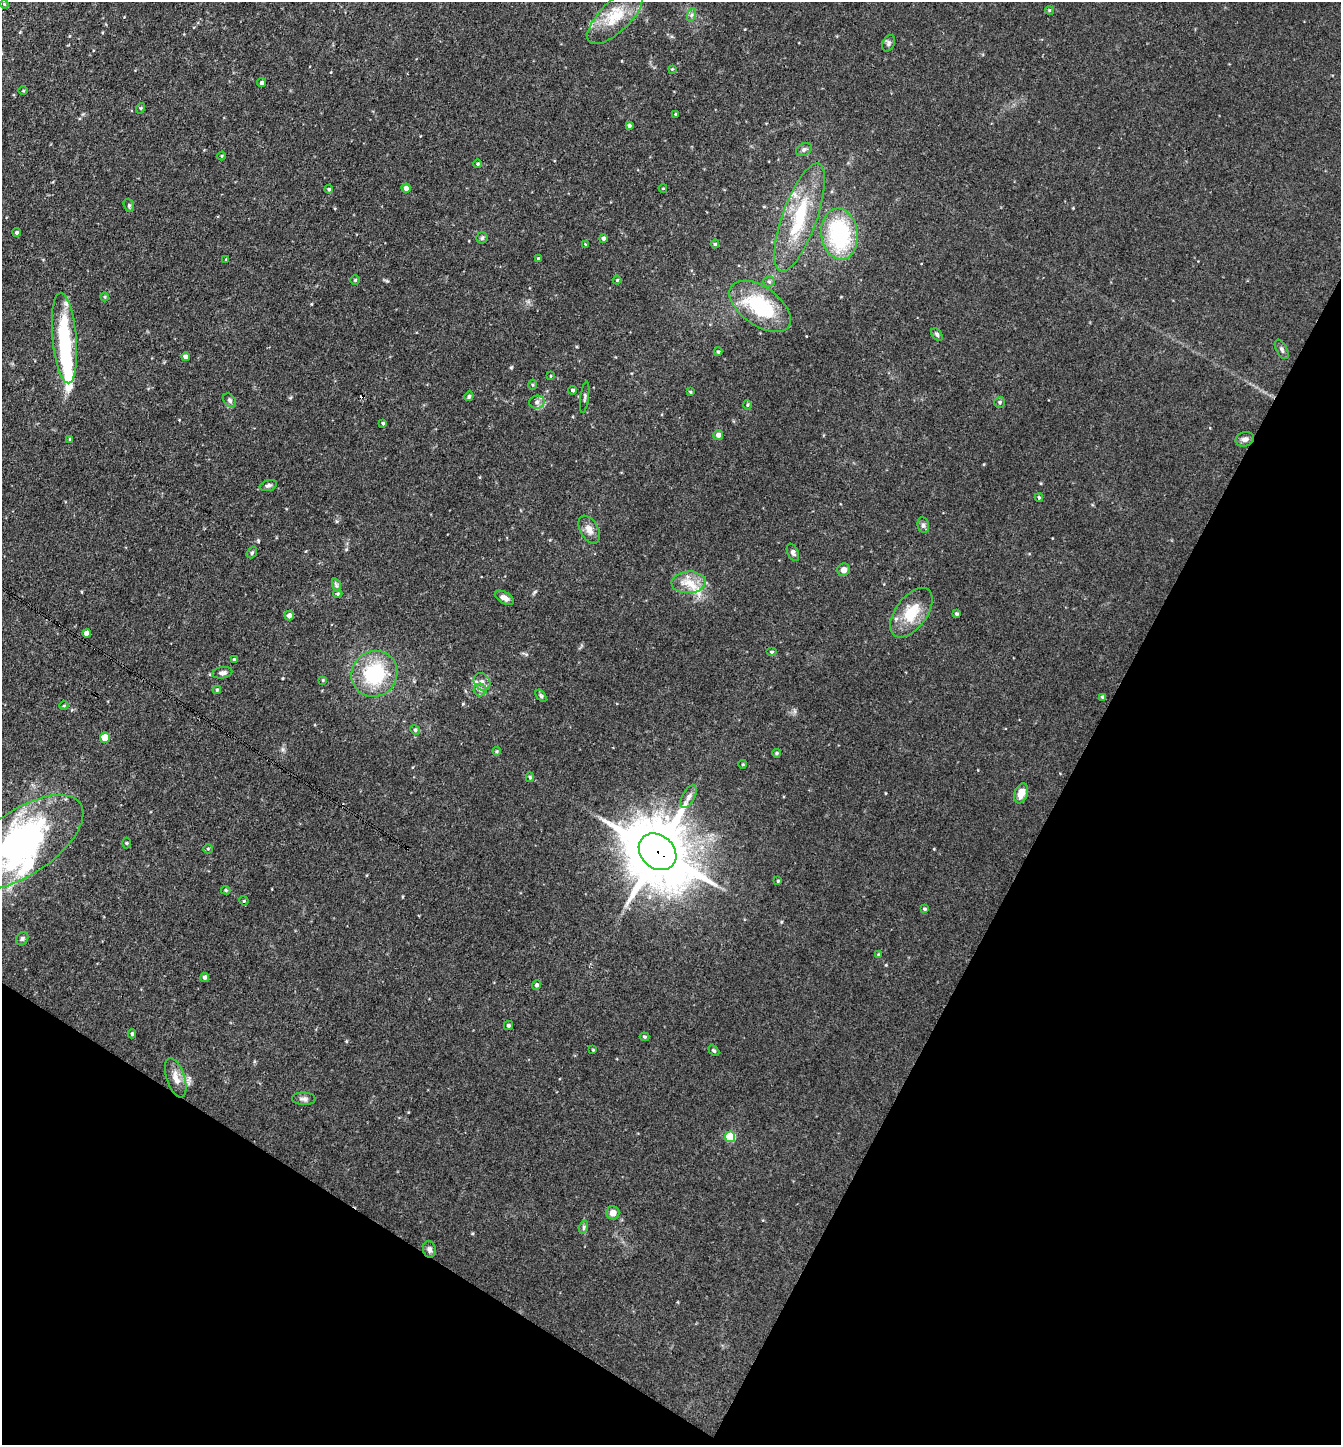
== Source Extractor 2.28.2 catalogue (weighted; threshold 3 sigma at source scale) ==
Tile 15 of 4 x 4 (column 3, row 4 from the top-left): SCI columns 2960-4298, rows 1-1443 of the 5782 x 5773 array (HDU 1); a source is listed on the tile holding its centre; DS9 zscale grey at full resolution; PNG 1343 x 1447 px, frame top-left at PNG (2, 2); each listed source drawn as its Kron ellipse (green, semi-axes under 4 px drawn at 4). Shown black and unused: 28% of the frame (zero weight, under 3 of 4 exposures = <1% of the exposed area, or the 3 px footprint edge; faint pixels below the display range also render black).
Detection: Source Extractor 2.28.2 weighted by HDU 2 'WHT'; one run over the whole footprint, this tile lists its part. Background 0.118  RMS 0.0077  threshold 0.0347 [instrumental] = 3 sigma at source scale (4.5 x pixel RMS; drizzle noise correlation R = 1.50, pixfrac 1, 0.05/0.05 arcsec/px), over >= 5 px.
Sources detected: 115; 3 inside a brighter object's white glare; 1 cosmic-ray / hot-pixel residue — neither listed nor drawn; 3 inside a brighter listed object's ellipse — not listed separately; the other 108 listed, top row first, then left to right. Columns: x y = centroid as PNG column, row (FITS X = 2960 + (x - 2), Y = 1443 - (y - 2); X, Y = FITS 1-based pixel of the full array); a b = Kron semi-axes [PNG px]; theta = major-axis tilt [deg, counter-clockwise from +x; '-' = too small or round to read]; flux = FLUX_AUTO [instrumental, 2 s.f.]
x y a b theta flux
4 4 4 3 - 0.76
1049 10 4 3 - 0.73
691 15 7 4 71 1.5
615 17 36 15 44 22
889 43 8 6 63 1.8
672 69 4 4 - 0.67
262 83 4 4 - 1.8
23 91 5 3 - 0.74
141 108 5 3 - 0.72
676 114 4 3 - 0.79
629 126 4 4 - 1.4
804 149 8 6 27 2
222 156 4 3 - 0.65
478 164 4 3 - 0.93
406 188 4 4 - 3.2
663 188 4 2 - 0.56
329 189 4 4 - 1.1
129 205 7 5 -71 1.2
800 217 57 17 70 46
17 232 4 4 - 1.3
839 234 26 18 -83 72
482 238 5 5 - 1.3
603 239 4 4 - 1.9
585 244 3 3 - 0.54
715 244 4 4 - 1
226 259 3 3 - 0.59
538 259 4 3 - 1
355 280 5 4 - 0.99
617 280 4 3 - 0.66
769 282 5 5 - 1.4
105 297 4 3 - 0.69
760 306 35 19 -35 53
937 334 7 4 -51 1.3
64 338 45 12 -85 55
1282 349 10 5 -62 2
718 352 4 4 - 1.1
185 357 4 4 - 2.2
550 376 4 3 - 0.55
532 385 5 3 - 0.83
573 390 4 4 - 1.4
690 392 4 3 - 0.99
469 396 5 4 - 1.3
585 397 16 3 82 1.3
230 400 8 5 -51 1.7
537 402 7 6 - 2.7
1000 402 5 5 - 1.3
747 405 5 3 - 0.79
383 423 4 4 - 1.3
718 435 5 5 - 3
70 439 4 3 - 0.64
1245 439 9 7 17 2.9
268 485 9 5 16 1.8
1039 497 4 4 - 0.92
923 525 8 5 -81 1.9
589 530 15 9 -62 5.5
793 552 9 5 -64 2.1
252 553 6 4 53 1.5
844 570 6 6 - 3.9
689 582 17 11 4 11
336 585 7 4 -72 1.4
338 594 4 4 - 0.97
504 598 10 5 -30 3.5
911 613 28 15 53 21
957 614 3 3 - 1.2
289 616 5 4 - 3
87 633 4 4 - 4.3
771 652 5 4 - 1.3
234 659 4 3 - 0.89
222 673 10 5 9 2.4
374 674 23 22 - 49
323 680 4 3 - 0.77
482 682 9 7 -53 4
217 690 4 3 - 0.86
480 690 6 6 - 2.2
541 696 7 4 -54 1.2
1103 697 3 3 - 1.5
64 705 4 3 - 0.64
415 730 5 4 - 0.88
105 738 5 5 - 13
497 751 4 4 - 0.8
776 753 4 4 - 1
743 764 4 3 - 0.68
530 777 5 4 - 1.1
1021 793 10 6 71 7.3
688 797 12 6 61 3.4
23 842 69 32 34 170
127 843 5 3 - 0.76
208 849 5 4 - 0.83
658 852 20 16 -42 5700
778 881 4 3 - 0.82
226 890 5 4 - 0.87
244 901 5 3 - 0.71
924 909 4 4 - 1.1
22 939 7 5 59 1.5
879 955 4 4 - 0.95
205 977 4 4 - 2
536 985 5 4 - 1.5
508 1026 5 4 - 1.6
132 1034 4 4 - 1.2
645 1037 5 3 - 0.91
593 1050 4 3 - 0.62
714 1051 6 4 -41 1
176 1078 20 9 -72 6.8
304 1099 12 6 -2 2.6
730 1137 5 5 - 37
613 1213 7 6 - 5.5
584 1227 7 4 72 1.3
429 1249 8 6 -76 2.7
Overlapping masked pixels (flux is a lower limit): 1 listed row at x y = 658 852
Isophote crosses this tile's border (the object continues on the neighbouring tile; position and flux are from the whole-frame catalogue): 1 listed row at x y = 23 842